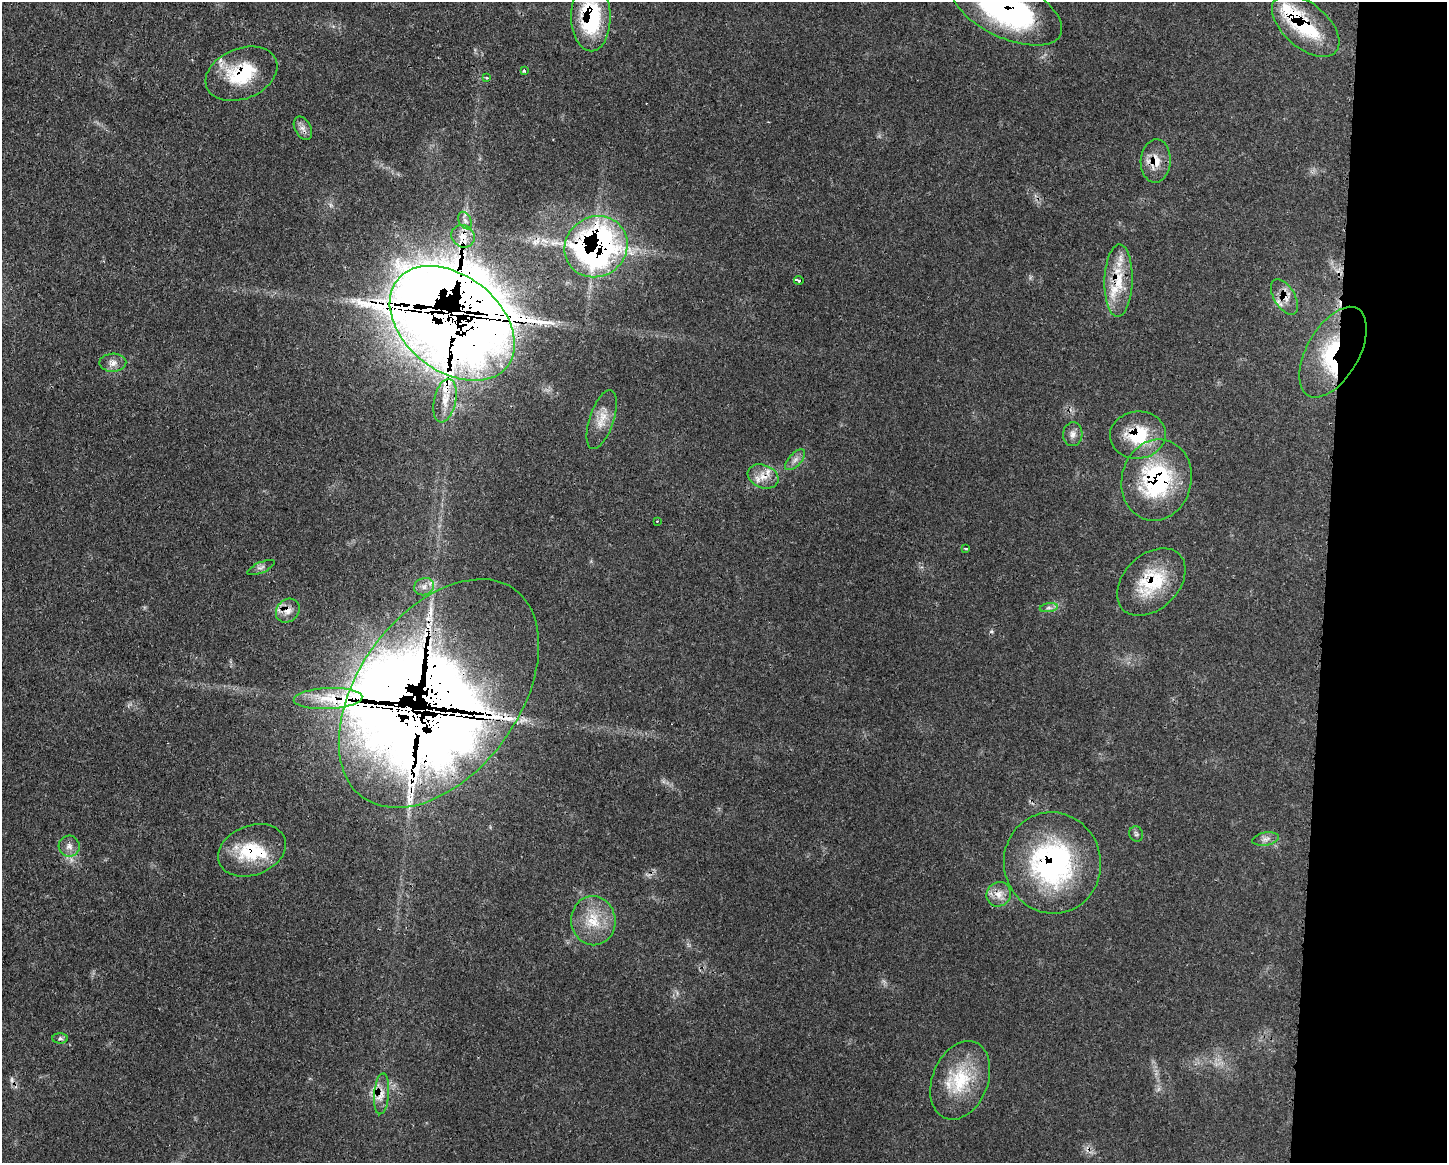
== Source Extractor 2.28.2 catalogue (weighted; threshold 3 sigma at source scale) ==
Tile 9 of 3 x 4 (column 3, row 3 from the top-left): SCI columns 3012-4456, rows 1171-2331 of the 4688 x 4656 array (HDU 1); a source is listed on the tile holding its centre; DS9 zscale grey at full resolution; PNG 1449 x 1165 px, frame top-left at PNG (2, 2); each listed source drawn as its Kron ellipse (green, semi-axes under 4 px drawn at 4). Shown black and unused: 9% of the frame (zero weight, under 3 of 4 exposures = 2% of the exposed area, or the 3 px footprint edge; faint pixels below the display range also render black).
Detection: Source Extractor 2.28.2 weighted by HDU 2 'WHT'; one run over the whole footprint, this tile lists its part. Background 0.0546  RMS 0.0033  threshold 0.0148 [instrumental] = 3 sigma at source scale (4.5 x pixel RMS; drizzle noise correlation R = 1.50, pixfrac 1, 0.05/0.05 arcsec/px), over >= 5 px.
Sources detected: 60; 2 inside a brighter object's white glare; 4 cosmic-ray / hot-pixel residue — neither listed nor drawn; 11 inside a brighter listed object's ellipse — not listed separately; the other 43 listed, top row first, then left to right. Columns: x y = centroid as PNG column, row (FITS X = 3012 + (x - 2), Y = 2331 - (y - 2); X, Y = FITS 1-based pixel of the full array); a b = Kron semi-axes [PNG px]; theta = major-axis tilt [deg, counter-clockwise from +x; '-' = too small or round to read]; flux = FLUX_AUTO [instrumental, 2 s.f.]
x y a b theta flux
1007 10 59 28 -25 70
591 17 34 19 -89 29
1306 26 40 22 -41 22
524 71 3 3 - 0.65
241 74 37 25 22 20
487 78 3 3 - 0.88
303 128 12 8 -61 1.8
1156 161 21 15 87 5.7
465 221 9 6 -64 1.3
463 236 12 10 -34 3.9
596 247 32 30 34 140
799 280 5 3 - 4.4
1118 281 36 14 88 11
1284 297 19 10 -59 4.3
452 323 70 48 -38 2000
1333 352 50 26 60 26
113 363 13 9 1 2.4
445 401 22 11 78 5.1
602 420 31 12 72 5.6
1073 434 12 9 84 1.9
1138 435 28 23 5 16
795 460 13 6 48 1.7
763 476 16 11 -22 4.3
1156 480 41 35 76 41
657 521 2 2 - 0.25
965 548 3 2 - 0.83
261 568 14 5 24 1.2
1151 582 40 27 44 19
424 587 10 8 23 2.1
1049 608 9 4 8 1
288 611 13 10 46 3
439 693 129 80 54 1300
328 699 34 10 3 9.8
1136 834 8 7 - 0.75
1266 839 13 6 10 1.7
69 846 10 10 - 2.2
252 850 35 24 21 17
1052 863 51 48 -75 67
999 894 13 12 - 3.6
593 921 25 22 -84 11
60 1038 8 5 -1 0.77
960 1080 41 28 68 19
382 1094 20 7 85 3.4
Overlapping masked pixels (flux is a lower limit): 20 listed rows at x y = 1007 10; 591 17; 1306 26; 241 74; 1156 161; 463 236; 596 247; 1118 281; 1284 297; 452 323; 1333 352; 1138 435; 763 476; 1156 480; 1151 582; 288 611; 439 693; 252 850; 1052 863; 382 1094
Isophote crosses this tile's border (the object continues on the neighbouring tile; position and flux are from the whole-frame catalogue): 2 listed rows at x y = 1007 10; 591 17